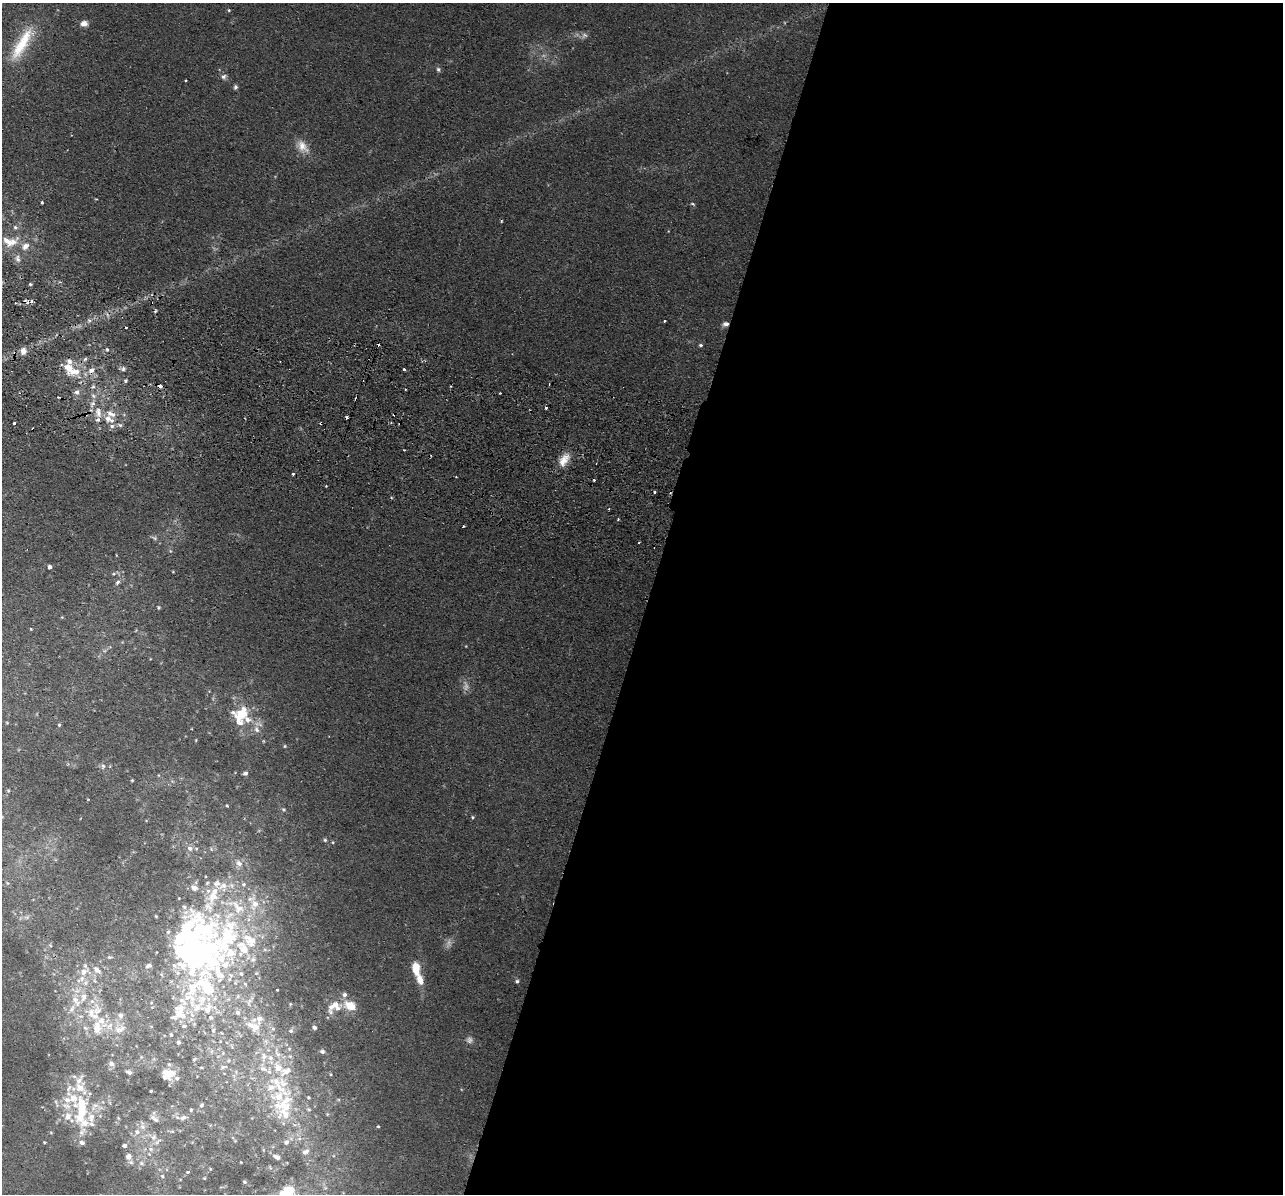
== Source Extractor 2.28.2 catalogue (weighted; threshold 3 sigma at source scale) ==
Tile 12 of 4 x 4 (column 4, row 3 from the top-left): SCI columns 3861-5141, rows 1500-2691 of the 5159 x 5259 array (HDU 1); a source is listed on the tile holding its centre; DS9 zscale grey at full resolution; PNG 1285 x 1196 px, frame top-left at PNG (2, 3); no overlay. Shown black and unused: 50% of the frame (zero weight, under 2 of 3 exposures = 3% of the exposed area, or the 3 px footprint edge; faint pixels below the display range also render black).
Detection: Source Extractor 2.28.2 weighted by HDU 2 'WHT'; one run over the whole footprint, this tile lists its part. Background 0.0203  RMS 0.0052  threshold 0.0234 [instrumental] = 3 sigma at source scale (4.5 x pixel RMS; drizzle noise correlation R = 1.50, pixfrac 1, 0.05/0.05 arcsec/px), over >= 5 px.
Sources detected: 232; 3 too faint to see at this stretch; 3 inside a brighter object's white glare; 12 cosmic-ray / hot-pixel residue — not listed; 63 inside a brighter listed object's ellipse — not listed separately; the other 151 listed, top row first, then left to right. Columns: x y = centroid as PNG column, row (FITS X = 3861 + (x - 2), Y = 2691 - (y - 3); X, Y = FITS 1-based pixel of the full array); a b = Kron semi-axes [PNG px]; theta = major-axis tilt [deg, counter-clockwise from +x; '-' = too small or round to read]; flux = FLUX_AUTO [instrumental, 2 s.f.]
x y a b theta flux
229 10 4 4 - 0.53
84 23 8 6 6 3.3
22 43 52 14 60 22
438 69 7 6 - 1.1
224 76 8 6 17 1.7
186 80 3 2 - 0.59
235 87 6 5 - 1
302 146 20 12 -53 6.3
42 202 3 3 - 0.73
693 204 7 4 -27 0.69
501 221 5 3 - 0.46
15 227 6 5 - 1.1
10 242 23 13 -1 9.1
18 259 11 7 -78 2.1
30 284 3 3 - 0.99
155 311 4 4 - 0.87
664 321 3 2 - 0.85
726 324 7 6 - 2.1
126 327 3 2 - 1.2
701 345 5 4 - 0.82
107 350 6 4 -62 0.92
23 351 8 7 - 3.4
85 359 7 4 45 1.1
69 361 8 7 - 2.4
123 369 7 6 - 1.4
404 369 3 3 - 1.7
75 371 22 9 11 8.1
125 381 5 4 - 0.92
160 386 4 3 - 3
405 389 3 2 - 0.86
77 392 7 7 - 2
93 396 9 6 -49 1.7
546 408 3 3 - 1.1
98 412 18 9 -79 6.6
109 419 14 8 -27 5.5
14 423 3 3 - 2.6
321 423 3 3 - 1.1
400 423 3 2 - 0.46
564 460 19 10 59 6.6
293 474 3 3 - 1.2
456 477 3 2 - 0.41
594 480 3 2 - 0.57
326 486 2 2 - 0.53
609 509 3 2 - 0.68
618 519 3 2 - 0.53
463 526 3 3 - 1.1
154 538 8 5 -28 1.3
170 551 6 4 -71 0.69
50 567 4 4 - 1.9
173 572 3 3 - 0.42
114 574 7 4 19 0.99
118 582 9 6 50 1.7
159 607 6 4 73 0.64
62 617 4 3 - 0.46
31 629 3 3 - 0.4
241 714 18 15 30 16
7 723 5 3 - 0.44
59 725 4 4 - 0.66
257 729 11 7 -68 3
285 746 5 4 - 0.62
103 766 8 6 77 1.3
245 773 6 5 - 1.4
132 780 3 3 - 0.48
8 790 5 3 - 0.55
88 799 4 2 - 0.3
227 806 4 3 - 0.55
283 809 6 5 - 0.83
473 817 5 4 - 0.64
325 840 5 4 - 0.81
333 842 5 3 - 0.44
190 848 9 7 -35 2.9
211 849 6 4 -49 0.81
239 864 10 8 -45 3.6
244 884 7 6 - 1.4
194 888 11 8 -26 3.6
212 897 20 16 46 12
184 907 7 6 - 1.8
238 907 31 15 -46 20
27 917 7 4 18 1
227 937 80 54 -73 130
188 939 95 75 -8 180
250 939 23 14 -29 14
109 957 5 4 - 0.68
253 959 9 7 26 2.3
213 962 45 30 -42 52
149 966 7 5 24 1.3
416 968 15 8 -81 8.5
97 970 10 7 -43 3.1
84 972 12 8 38 4.4
95 981 6 4 -70 0.78
517 981 5 5 - 1.1
86 983 7 7 - 2
192 988 51 17 76 32
277 990 3 3 - 1.1
83 997 13 9 76 4.8
290 1004 5 3 - 0.45
335 1004 22 11 42 8.3
350 1006 13 8 -23 8.8
72 1009 12 6 57 2.9
207 1009 16 14 34 8
97 1010 19 16 74 9.8
238 1012 7 6 - 1.6
120 1015 8 7 - 2
110 1025 13 9 44 4.9
255 1027 10 9 - 4.9
314 1027 4 4 - 1.7
120 1029 18 9 18 4.7
273 1029 6 5 - 1
213 1031 7 5 -89 1
291 1031 7 6 - 1.2
171 1035 4 3 - 0.75
469 1040 8 8 - 1.6
179 1042 4 4 - 1
289 1049 5 4 - 0.68
322 1051 6 5 - 1.1
277 1053 18 7 -68 4.3
270 1058 8 7 - 2.6
111 1064 8 6 -48 1.6
223 1067 8 5 6 1.2
202 1068 4 3 - 0.46
286 1071 18 10 29 5.8
129 1072 6 4 -22 1.2
168 1074 13 9 -2 7.3
279 1086 55 13 -46 20
151 1091 3 3 - 0.62
308 1097 4 3 - 0.5
202 1105 6 4 42 0.77
191 1110 3 3 - 0.66
285 1114 21 16 -33 11
80 1116 47 19 86 25
183 1117 10 6 16 1.9
156 1120 10 7 -34 1.7
142 1126 13 7 -87 2.6
378 1126 4 3 - 0.5
172 1131 6 4 0 0.61
154 1137 9 8 - 2.7
44 1142 4 2 - 0.39
287 1142 7 6 - 1.4
125 1146 5 4 - 1.7
151 1149 7 5 45 1.5
305 1152 9 6 23 1.9
128 1157 10 9 - 3.1
277 1157 8 4 -25 2.3
241 1162 2 2 - 0.28
141 1163 8 6 -28 1.6
210 1169 5 3 - 0.39
188 1172 3 3 - 0.74
162 1176 5 5 - 0.77
204 1178 3 3 - 0.37
245 1182 4 3 - 0.67
289 1191 19 13 -82 10
Overlapping masked pixels (flux is a lower limit): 4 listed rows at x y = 726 324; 160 386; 321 423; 400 423
Isophote crosses this tile's border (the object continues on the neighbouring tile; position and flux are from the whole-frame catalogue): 1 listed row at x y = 289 1191